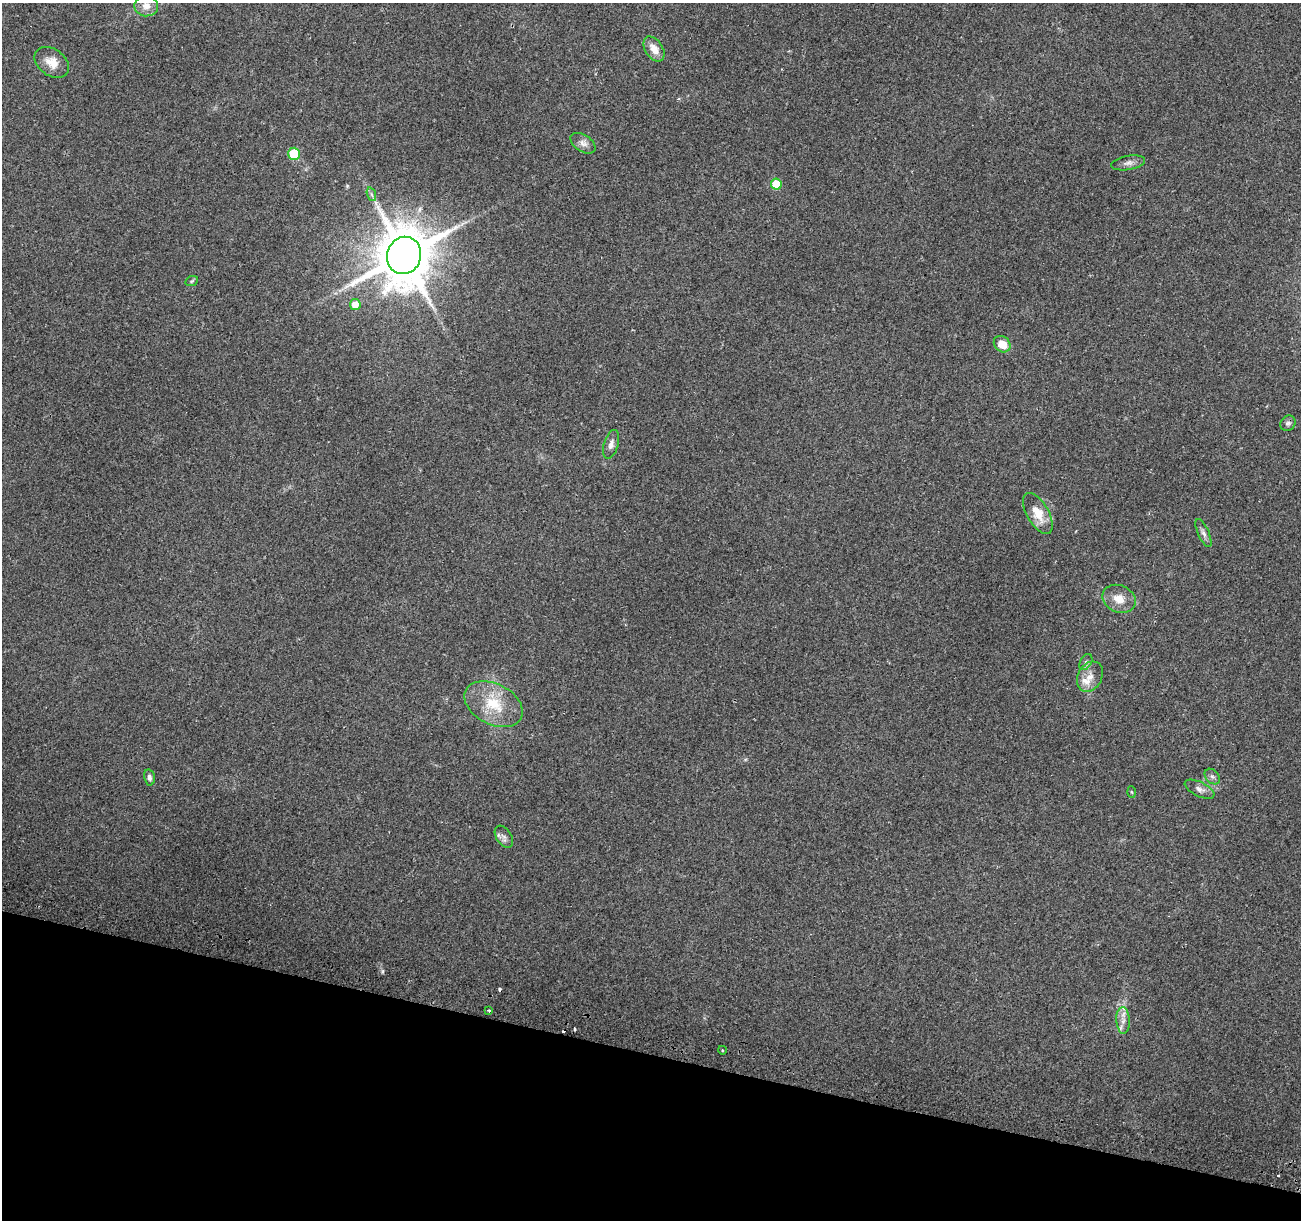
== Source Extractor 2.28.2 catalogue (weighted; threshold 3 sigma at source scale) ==
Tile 15 of 4 x 4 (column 3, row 4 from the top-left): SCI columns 2614-3912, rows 315-1532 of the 5219 x 5440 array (HDU 1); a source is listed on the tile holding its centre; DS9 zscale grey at full resolution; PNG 1303 x 1222 px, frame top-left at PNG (2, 3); each listed source drawn as its Kron ellipse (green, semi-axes under 4 px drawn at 4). Shown black and unused: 14% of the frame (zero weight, under 2 of 3 exposures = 2% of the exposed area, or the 3 px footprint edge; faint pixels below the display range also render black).
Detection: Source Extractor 2.28.2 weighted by HDU 2 'WHT'; one run over the whole footprint, this tile lists its part. Background 0.227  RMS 0.014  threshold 0.0611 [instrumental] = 3 sigma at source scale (4.5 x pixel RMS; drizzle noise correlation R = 1.50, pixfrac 1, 0.0396/0.0396 arcsec/px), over >= 5 px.
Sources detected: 35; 4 cosmic-ray / hot-pixel residue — neither listed nor drawn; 3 inside a brighter listed object's ellipse — not listed separately; the other 28 listed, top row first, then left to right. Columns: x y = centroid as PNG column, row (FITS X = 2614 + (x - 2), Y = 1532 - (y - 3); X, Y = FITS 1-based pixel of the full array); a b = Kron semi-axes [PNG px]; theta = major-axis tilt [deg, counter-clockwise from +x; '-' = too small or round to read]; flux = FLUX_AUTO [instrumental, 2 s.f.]
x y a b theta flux
146 6 12 10 -3 11
654 49 14 8 -56 14
52 62 19 13 -36 18
583 143 14 8 -33 7.6
294 154 6 6 - 58
1128 163 17 7 10 7.2
776 184 5 5 - 42
371 194 7 4 -71 2.8
404 255 19 17 71 7200
192 281 6 4 23 1.8
355 305 5 5 - 20
1002 344 9 7 -44 18
1288 423 8 7 - 3.6
611 444 15 7 73 7.2
1038 514 23 11 -60 26
1203 533 15 5 -65 5.6
1119 599 17 13 -22 19
1086 662 8 5 60 3.3
1090 677 16 12 61 14
494 704 31 20 -27 51
149 777 8 5 -79 4.4
1212 777 9 6 -47 3.8
1200 789 16 7 -25 6.9
1131 792 5 3 - 1.2
504 837 12 7 -56 5.8
489 1010 3 2 - 1.9
1123 1020 13 6 -86 8.2
722 1050 4 3 - 1.2